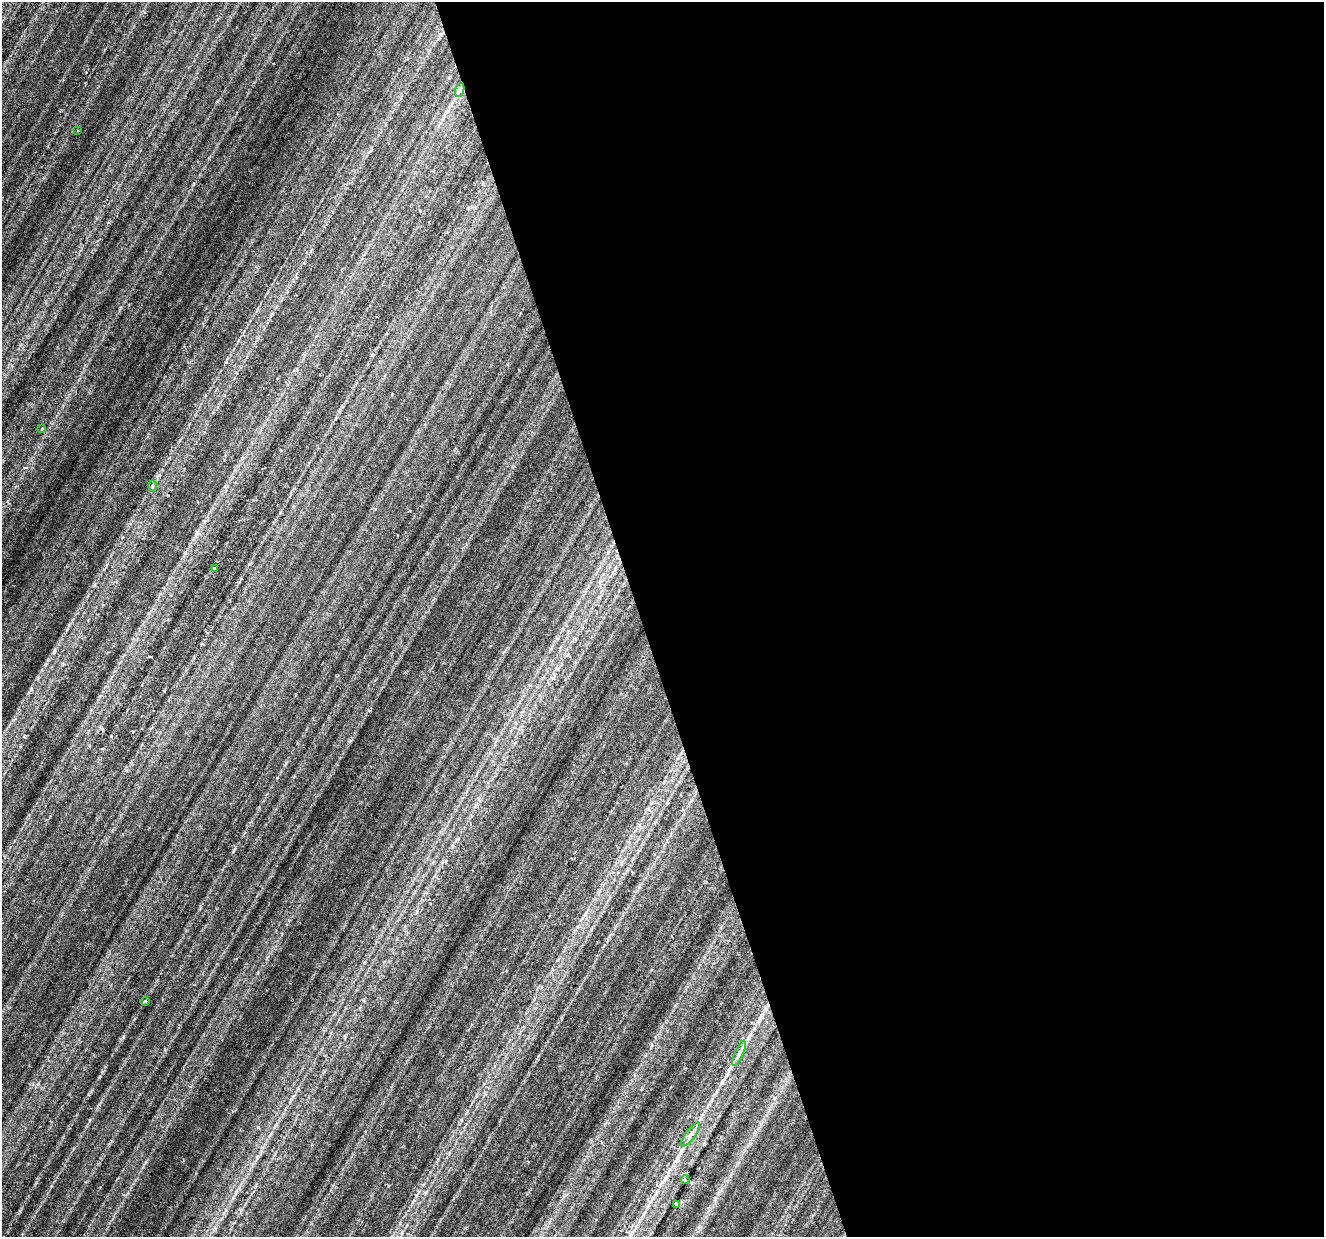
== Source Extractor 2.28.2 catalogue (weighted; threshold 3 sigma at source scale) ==
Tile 8 of 4 x 4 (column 4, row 2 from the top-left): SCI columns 3967-5288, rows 2526-3760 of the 5293 x 5112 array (HDU 1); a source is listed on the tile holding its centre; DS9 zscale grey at full resolution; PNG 1326 x 1239 px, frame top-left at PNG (2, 2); each listed source drawn as its Kron ellipse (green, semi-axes under 4 px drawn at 4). Shown black and unused: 52% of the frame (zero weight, under 3 of 6 exposures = <1% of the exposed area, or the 3 px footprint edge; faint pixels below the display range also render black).
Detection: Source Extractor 2.28.2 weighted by HDU 2 'WHT'; one run over the whole footprint, this tile lists its part. Background 0.0394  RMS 0.0029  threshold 0.012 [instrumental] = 3 sigma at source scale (4.09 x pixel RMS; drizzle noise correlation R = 1.36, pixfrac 0.8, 0.0396/0.0396 arcsec/px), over >= 5 px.
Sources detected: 10; all 10 listed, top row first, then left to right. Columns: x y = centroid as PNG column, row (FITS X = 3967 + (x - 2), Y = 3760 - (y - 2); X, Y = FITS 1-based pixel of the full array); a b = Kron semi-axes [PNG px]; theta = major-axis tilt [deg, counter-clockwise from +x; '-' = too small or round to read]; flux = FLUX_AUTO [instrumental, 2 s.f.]
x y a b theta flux
460 90 7 4 71 0.63
78 131 3 2 - 0.19
42 429 3 3 - 0.3
152 486 6 4 88 0.37
214 568 3 3 - 0.36
145 1002 5 3 - 0.27
739 1053 13 4 67 1.2
690 1135 14 5 52 1.4
685 1180 4 3 - 0.25
676 1204 4 3 - 0.48
Unlisted compact peaks at least as high as the median listed source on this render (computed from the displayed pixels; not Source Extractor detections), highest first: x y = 54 652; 94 585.